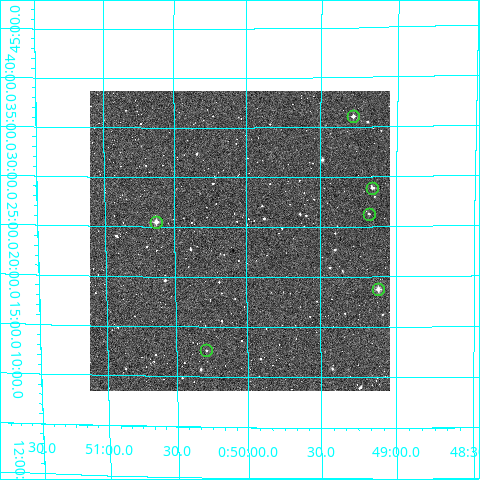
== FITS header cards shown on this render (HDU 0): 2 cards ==
NAXIS1  =                  300 / Width of image
NAXIS2  =                  300 / Height of image

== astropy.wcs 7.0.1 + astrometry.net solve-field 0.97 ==
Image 300 x 300 px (HDU 0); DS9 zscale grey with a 90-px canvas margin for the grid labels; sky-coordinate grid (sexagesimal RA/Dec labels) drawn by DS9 from the SOLVED WCS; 6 Tycho-2 reference stars matched to detected sources circled (green)
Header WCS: RA---TAN/DEC--TAN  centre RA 00:50:04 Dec +12:24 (12.51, +12.39 deg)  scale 6 arcsec/px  FOV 30.0' x 30.0'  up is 0 deg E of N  parity normal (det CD < 0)
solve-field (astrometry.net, Tycho-2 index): VERIFIED the header's WCS against the Tycho-2 star catalogue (verified at 2 index scales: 6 matches each, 0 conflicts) and refined it, rather than solving blind
Solved WCS: RA---TAN-SIP/DEC--TAN-SIP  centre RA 00:50:03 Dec +12:24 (12.51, +12.39 deg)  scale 6.07 arcsec/px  FOV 30.3' x 30.1'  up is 0 deg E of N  parity normal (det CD < 0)
The solver's refit moves the header's centre by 12 arcsec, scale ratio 1.011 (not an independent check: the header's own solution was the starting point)
Tycho-2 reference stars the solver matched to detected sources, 6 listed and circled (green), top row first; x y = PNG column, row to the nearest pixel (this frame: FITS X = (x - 90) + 1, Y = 300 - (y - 91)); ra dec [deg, ICRS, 3 dp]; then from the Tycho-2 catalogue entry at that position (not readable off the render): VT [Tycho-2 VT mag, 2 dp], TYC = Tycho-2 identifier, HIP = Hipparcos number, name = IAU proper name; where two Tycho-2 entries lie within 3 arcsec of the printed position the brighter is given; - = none
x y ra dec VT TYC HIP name
353 116 12.321 +12.601 11.32 610-816-1 - -
372 188 12.289 +12.482 11.67 607-123-1 - -
369 214 12.295 +12.438 12.42 607-267-1 - -
156 222 12.658 +12.425 10.38 607-457-1 - -
378 289 12.279 +12.313 9.79 607-501-1 - -
206 350 12.571 +12.211 11.97 607-681-1 - -